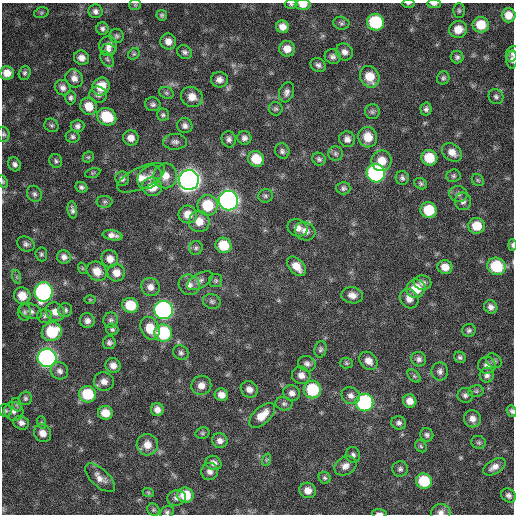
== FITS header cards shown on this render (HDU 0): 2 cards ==
NAXIS1  =                  512 / Axis length
NAXIS2  =                  512 / Axis length

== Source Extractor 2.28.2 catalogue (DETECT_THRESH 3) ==
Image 512 x 512 px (HDU 0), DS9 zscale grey, 1 PNG px = 1 image px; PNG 516 x 516 px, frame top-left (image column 1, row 512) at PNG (2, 3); each listed source drawn as its Kron ellipse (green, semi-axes under 4 px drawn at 4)
Background 388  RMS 21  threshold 62.9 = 3 sigma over >= 5 px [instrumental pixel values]
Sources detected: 212; all 212 listed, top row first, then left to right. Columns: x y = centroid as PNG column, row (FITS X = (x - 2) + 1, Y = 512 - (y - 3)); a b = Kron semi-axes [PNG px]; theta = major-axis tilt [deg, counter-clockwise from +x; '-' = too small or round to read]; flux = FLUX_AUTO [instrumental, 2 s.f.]
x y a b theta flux
408 3 7 3 0 1.8e+03
291 4 6 4 -2 2.3e+03
434 4 7 3 -1 3.7e+03
135 5 6 5 - 2.3e+03
303 5 8 5 1 1.4e+04
459 10 7 5 -89 2.9e+03
95 11 7 7 - 5.3e+03
41 13 7 5 18 2.7e+03
162 15 5 5 - 2.9e+03
508 15 7 7 - 1.5e+04
375 22 8 8 - 9.5e+04
341 23 8 6 -12 3.2e+03
481 25 8 8 - 2.9e+04
282 27 6 6 - 1.1e+04
102 29 6 6 - 4.0e+03
458 29 9 8 - 1.9e+04
117 36 7 7 - 3.4e+03
168 41 8 7 - 1.0e+04
108 46 10 9 - 8.7e+03
287 49 8 7 - 1.5e+04
108 50 7 6 - 4.9e+03
184 52 8 6 -30 4.3e+03
344 52 9 8 - 7.1e+03
134 54 6 5 - 2.2e+03
512 54 8 6 70 3.3e+03
333 57 8 7 - 5.0e+03
457 57 6 6 - 3.6e+03
82 58 8 7 - 8.9e+03
107 59 9 5 -56 3.4e+03
512 60 9 5 88 4.3e+03
318 65 8 6 -35 4.5e+03
7 73 7 7 - 1.4e+04
25 73 7 5 72 3.3e+03
370 77 11 9 -63 2.5e+04
74 78 9 8 - 9.1e+03
443 78 6 6 - 3.2e+03
219 80 8 7 - 8.4e+03
101 87 9 8 - 2.7e+04
63 88 8 7 - 6.6e+03
286 92 10 7 71 6.1e+03
166 93 7 5 -21 3.2e+03
98 95 9 8 - 5.2e+03
496 96 8 7 - 4.2e+03
192 97 11 10 - 1.6e+04
71 98 6 5 - 3.7e+03
153 104 7 7 - 4.1e+03
89 106 9 8 - 2.1e+04
276 109 7 6 - 3.0e+03
426 109 6 5 - 4.1e+03
372 112 7 7 - 3.6e+03
163 115 6 6 - 3.3e+03
107 117 10 8 -33 5.2e+04
51 125 7 6 - 2.9e+03
77 126 7 6 - 4.7e+03
185 126 8 7 - 5.7e+03
4 134 7 6 - 3.0e+03
73 137 7 6 - 3.5e+03
368 137 10 9 - 2.2e+04
131 138 8 7 - 1.1e+04
244 138 7 7 - 5.5e+03
229 139 8 7 - 5.5e+03
347 139 8 8 - 7.9e+03
175 142 12 8 1 6.5e+03
282 151 8 7 - 4.3e+03
452 152 11 8 -37 1.2e+04
335 154 7 7 - 3.8e+03
88 157 6 5 - 1.9e+03
429 158 8 7 - 3.2e+04
256 159 8 7 - 3.2e+04
319 159 7 6 - 3.6e+03
56 161 7 6 - 3.2e+03
382 161 10 10 - 2.0e+04
15 164 7 6 - 4.8e+03
93 173 8 4 16 2.2e+03
376 173 9 9 - 3.2e+05
165 176 12 12 - 1.7e+04
454 176 7 6 - 3.1e+03
149 177 13 10 44 1.2e+04
141 178 26 10 25 1.9e+04
402 178 7 6 - 3.9e+03
122 179 7 7 - 4.9e+03
189 180 10 10 - 1.2e+06
478 180 7 5 -45 2.4e+03
3 182 6 4 -65 1.9e+03
421 184 7 5 -33 2.8e+03
81 187 6 5 - 3.6e+03
152 187 10 9 - 2.5e+04
343 188 7 6 - 3.8e+03
34 194 8 7 - 4.4e+03
458 194 9 8 - 5.4e+03
265 196 7 6 - 3.3e+03
228 201 10 9 - 6.8e+05
463 201 9 8 - 6.2e+03
105 202 8 6 2 3.4e+03
208 205 10 10 - 4.9e+04
72 210 8 4 -81 4.2e+03
429 210 8 7 - 4.3e+04
188 214 9 9 - 1.6e+04
199 222 10 10 - 1.8e+04
476 226 8 8 - 2.8e+04
298 228 10 8 -24 9.6e+03
305 231 10 9 - 9.7e+03
112 235 10 5 -11 7.4e+03
26 244 9 7 -24 4.8e+03
223 245 8 7 - 3.8e+04
512 245 6 4 -90 2.6e+03
196 248 7 6 - 3.5e+03
41 254 7 6 - 2.9e+03
64 257 7 6 - 6.3e+03
110 259 9 8 - 1.1e+04
296 266 11 7 -46 1.7e+04
496 266 9 8 - 6.4e+04
445 267 7 7 - 1.4e+04
82 268 6 3 -72 1.6e+03
97 271 10 9 - 1.6e+04
116 273 9 8 - 1.3e+04
17 277 7 4 -71 2.5e+03
200 281 14 7 29 6.9e+03
216 281 6 6 - 2.9e+03
423 283 9 7 -10 5.9e+03
189 285 11 10 - 9.9e+03
150 287 9 9 - 9.6e+03
416 289 9 9 - 3.3e+04
44 292 10 9 - 3.2e+05
352 295 11 8 -9 9.9e+03
22 296 8 8 - 2.1e+04
409 299 10 8 -54 1.0e+04
90 300 6 3 -1 1.3e+03
212 301 9 7 -16 4.0e+03
130 305 8 7 - 4.2e+04
491 307 7 6 - 6.2e+03
65 310 7 7 - 3.9e+03
163 310 9 9 - 4.3e+05
31 311 11 7 -17 6.3e+03
24 312 8 6 89 3.5e+03
55 312 10 9 - 1.3e+04
45 316 7 7 - 3.7e+03
111 320 7 7 - 4.0e+03
87 321 7 7 - 6.8e+03
150 328 12 9 -64 2.7e+04
112 329 6 5 - 2.8e+03
469 330 7 6 - 3.6e+03
52 332 10 9 - 5.7e+04
163 333 9 8 - 1.0e+05
109 343 6 6 - 4.1e+03
320 349 8 6 77 3.5e+03
181 353 8 7 - 4.2e+03
460 357 6 5 - 3.3e+03
47 358 9 9 - 5.6e+05
419 359 7 7 - 5.2e+03
368 361 10 8 -46 1.1e+04
494 361 9 6 -32 4.1e+03
346 363 6 5 - 2.4e+03
307 364 9 7 -21 5.3e+03
113 365 8 7 - 9.2e+03
487 365 9 8 - 8.1e+03
59 371 9 8 - 6.1e+03
440 371 9 8 - 5.9e+03
301 375 9 8 - 8.1e+03
487 375 7 7 - 5.3e+03
414 376 8 5 -45 3.0e+03
104 381 10 9 - 9.5e+03
201 385 10 9 - 1.2e+04
249 389 9 7 -37 8.8e+03
312 389 9 8 - 7.2e+04
476 391 7 5 11 2.8e+03
292 393 8 7 - 6.9e+03
87 394 8 8 - 5.6e+04
221 395 7 6 - 1.0e+04
465 395 7 7 - 4.4e+03
351 396 9 8 - 7.4e+03
25 398 7 6 - 3.3e+03
410 401 7 6 - 1.1e+04
364 402 9 9 - 2.1e+05
284 404 8 6 -9 4.0e+03
17 405 7 4 -71 2.5e+03
157 410 6 6 - 8.3e+03
6 411 6 6 - 3.1e+03
14 411 10 9 - 6.2e+03
512 411 6 4 -67 2.9e+03
105 413 7 7 - 2.0e+04
262 415 16 8 43 2.2e+04
472 419 8 8 - 9.0e+03
41 422 6 4 -73 2.0e+03
21 423 8 6 -25 6.8e+03
399 423 7 6 - 4.5e+03
43 433 9 8 - 1.2e+04
202 433 7 5 13 2.7e+03
427 435 7 6 - 3.5e+03
220 441 8 7 - 7.5e+03
479 442 7 6 - 3.0e+03
147 445 10 10 - 1.6e+04
421 446 6 5 - 2.5e+03
353 455 8 7 - 4.2e+03
266 460 6 4 71 2.3e+03
213 463 8 7 - 7.0e+03
345 466 11 9 27 9.2e+03
494 467 12 7 30 8.9e+03
400 469 7 7 - 4.1e+03
210 471 8 8 - 6.7e+03
100 478 18 9 -43 1.2e+04
325 478 6 5 - 2.8e+03
424 481 8 7 - 5.4e+04
308 490 8 7 - 1.2e+04
148 492 6 3 -19 1.8e+03
185 495 8 7 - 3.5e+04
509 495 8 6 -43 4.8e+03
176 498 9 7 11 6.0e+03
153 510 7 5 -45 2.6e+03
167 512 7 6 - 3.2e+03
441 512 9 8 - 6.7e+03
379 513 7 3 -3 3.5e+03
At the frame edge (FLAGS 8, measured only in part): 14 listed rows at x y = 408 3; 291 4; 434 4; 303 5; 512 54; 512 60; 4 134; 3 182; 512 245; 496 266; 512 411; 167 512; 441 512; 379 513